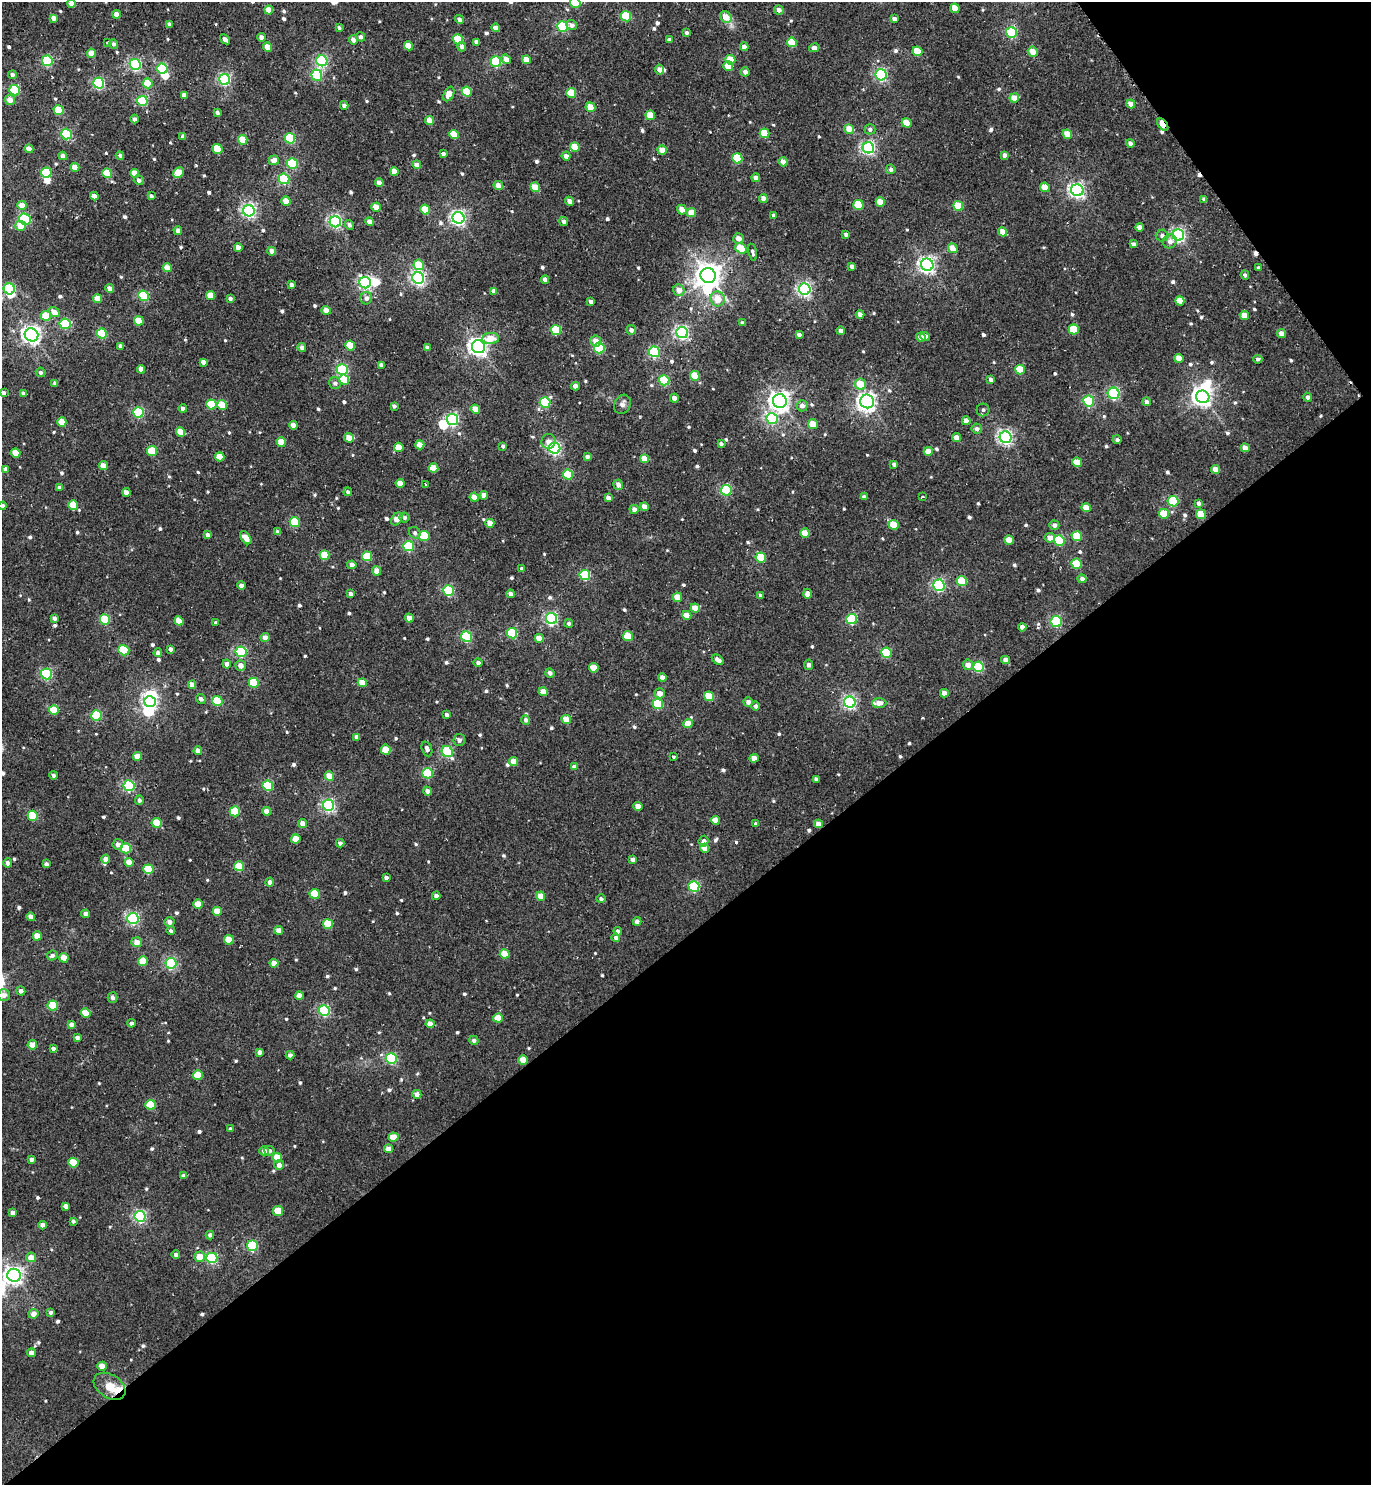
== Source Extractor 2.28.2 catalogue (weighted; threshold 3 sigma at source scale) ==
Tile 12 of 4 x 4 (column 4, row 3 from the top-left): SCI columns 4408-5776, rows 1532-3014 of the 5966 x 5980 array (HDU 1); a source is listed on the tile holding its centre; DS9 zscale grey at full resolution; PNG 1373 x 1487 px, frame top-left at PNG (2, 2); each listed source drawn as its Kron ellipse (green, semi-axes under 4 px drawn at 4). Shown black and unused: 40% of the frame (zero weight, under 2 of 3 exposures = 3% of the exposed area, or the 3 px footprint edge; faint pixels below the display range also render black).
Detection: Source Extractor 2.28.2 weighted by HDU 2 'WHT'; one run over the whole footprint, this tile lists its part. Background 0.0165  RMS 0.011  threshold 0.0485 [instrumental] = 3 sigma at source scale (4.5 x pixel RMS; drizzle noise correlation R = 1.50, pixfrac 1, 0.05/0.05 arcsec/px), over >= 5 px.
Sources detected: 690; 9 inside a brighter object's white glare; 2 cosmic-ray / hot-pixel residue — neither listed nor drawn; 3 inside a brighter listed object's ellipse — not listed separately; of the other 676, all 500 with FLUX_AUTO >= 2.25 (the completeness limit of this list) listed and drawn (176 fainter detections not listed), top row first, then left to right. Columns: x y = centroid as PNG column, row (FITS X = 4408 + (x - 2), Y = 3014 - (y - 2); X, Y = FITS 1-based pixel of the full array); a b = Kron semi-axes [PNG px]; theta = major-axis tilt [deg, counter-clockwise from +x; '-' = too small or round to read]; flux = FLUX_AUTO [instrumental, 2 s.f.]
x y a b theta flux
575 3 5 5 - 42
71 4 4 4 - 9.5
955 8 5 4 - 17
269 10 4 4 - 12
779 10 5 4 - 4.3
116 14 4 4 - 7
626 16 5 5 - 54
726 17 6 5 - 13
54 18 4 4 - 6.7
460 19 4 4 - 4.1
894 19 4 4 - 4.4
169 24 4 4 - 2.8
572 25 5 5 - 4.2
562 26 5 5 - 95
339 27 4 4 - 2.3
495 28 4 4 - 7.3
1011 32 5 5 - 100
686 33 4 4 - 2.5
261 37 4 4 - 5.1
361 37 4 4 - 3.5
225 39 6 3 -40 3.6
458 39 5 5 - 34
353 40 5 4 - 7.3
669 40 4 3 - 3.5
108 42 3 3 - 2.9
476 42 4 4 - 3.9
792 42 5 4 - 27
114 44 5 4 - 2.7
409 46 4 4 - 14
268 47 5 4 - 14
462 47 5 4 - 4.8
744 47 4 4 - 4.2
814 48 5 4 - 3.5
917 51 5 4 - 27
1033 52 5 4 - 12
91 53 5 4 - 14
506 59 5 4 - 6.4
526 60 4 4 - 13
730 60 5 4 - 20
47 61 5 5 - 91
322 61 5 5 - 130
496 61 5 5 - 88
135 64 6 5 - 140
728 66 5 5 - 19
162 69 5 5 - 77
660 70 5 4 - 4.9
745 72 4 4 - 4.7
12 75 4 4 - 3
317 75 5 5 - 76
881 75 5 5 - 150
225 80 5 5 - 140
99 83 5 5 - 120
148 83 5 5 - 28
15 90 5 5 - 75
467 91 5 5 - 43
571 93 5 5 - 31
449 94 8 5 63 10
184 95 4 4 - 5.9
1014 98 5 4 - 12
10 100 5 5 - 8.7
142 101 5 5 - 64
1131 104 4 4 - 8.4
344 105 4 4 - 3.1
590 107 5 4 - 14
59 110 5 5 - 35
217 113 4 3 - 2.6
650 115 5 4 - 19
134 119 4 4 - 2.7
430 121 4 4 - 12
907 123 5 4 - 19
1163 124 7 3 -51 24
849 129 5 4 - 12
870 129 5 5 - 2.8
764 133 5 4 - 26
66 134 5 5 - 92
454 134 5 4 - 19
1067 134 5 4 - 15
183 136 4 4 - 4
290 138 5 5 - 72
243 140 5 4 - 27
1130 143 4 4 - 4.5
575 147 5 4 - 18
868 148 6 5 - 220
29 149 4 4 - 9.4
217 149 5 4 - 32
662 150 5 4 - 11
443 154 4 3 - 2.8
120 155 4 4 - 2.4
1005 155 4 4 - 4.7
63 156 4 4 - 4.6
566 156 4 4 - 4.8
737 158 5 5 - 48
274 160 5 4 - 8.4
783 162 5 4 - 6.3
292 164 5 5 - 68
417 165 4 4 - 7
75 167 4 4 - 13
891 169 5 4 - 2.8
394 171 4 4 - 9.9
46 173 5 5 - 57
107 173 5 4 - 40
135 173 4 4 - 12
178 173 5 5 - 22
756 178 4 4 - 6.1
284 179 5 5 - 74
139 180 5 4 - 3.3
379 183 4 4 - 6.8
498 185 4 4 - 7.1
535 187 5 4 - 20
1045 187 5 4 - 15
1077 190 6 6 - 280
94 196 4 4 - 6.7
151 196 4 3 - 2.8
763 198 4 4 - 5.3
1204 199 4 3 - 3.2
286 201 5 4 - 12
569 201 5 4 - 5.2
880 202 5 4 - 16
22 205 4 4 - 8.8
858 205 5 5 - 33
958 206 5 5 - 30
376 207 4 4 - 11
425 209 5 4 - 34
682 209 5 4 - 8.4
249 211 6 5 - 240
691 213 5 4 - 16
773 215 3 3 - 2.3
458 218 6 6 - 280
25 219 6 5 - 99
564 221 5 4 - 2.8
335 222 6 5 - 190
369 222 4 4 - 6.8
349 225 5 4 - 2.5
20 226 5 5 - 13
1139 227 4 4 - 6.1
178 231 4 4 - 4.1
1003 232 4 4 - 10
846 234 4 3 - 3
1178 235 6 5 - 220
1162 236 6 6 - 3.3
738 238 5 5 - 7.4
1170 241 7 6 - 4.7
1133 244 4 3 - 3.1
238 247 4 4 - 6.6
741 248 6 5 - 29
953 248 5 4 - 12
272 251 4 4 - 6.6
752 252 8 3 -77 2.6
419 265 5 5 - 28
927 265 6 6 - 350
852 266 4 3 - 3.3
167 268 4 4 - 12
1258 268 3 3 - 2.3
1245 275 4 4 - 2.6
708 276 8 7 - 1000
418 278 6 5 - 250
545 280 4 4 - 5.2
365 283 6 5 - 190
291 285 4 4 - 3.6
110 288 4 4 - 6.9
9 289 6 5 - 100
805 289 6 5 - 240
679 290 5 5 - 8.4
494 291 4 4 - 5.9
143 296 5 5 - 67
210 296 4 4 - 14
230 298 4 4 - 3.3
366 298 6 6 - 4.6
98 299 4 4 - 13
718 299 7 7 - 14
1180 301 5 4 - 17
591 302 4 3 - 3.9
326 310 4 4 - 8.9
54 312 6 5 - 10
860 315 4 4 - 6.6
46 316 5 5 - 18
1244 316 4 4 - 15
139 321 5 4 - 20
742 323 4 3 - 3.2
65 324 5 5 - 66
1074 329 5 5 - 33
556 330 5 5 - 48
631 330 5 5 - 3.5
841 331 4 4 - 3.4
682 333 6 5 - 220
102 334 5 5 - 60
1282 334 4 4 - 8.8
31 335 7 6 - 420
799 335 4 3 - 3.2
925 336 5 4 - 5.5
921 337 4 4 - 7.3
491 338 8 5 3 14
596 341 5 5 - 8.9
350 345 5 5 - 27
121 346 4 4 - 4.5
427 347 4 3 - 3.1
478 347 7 6 - 480
302 348 4 4 - 4.4
599 348 5 5 - 73
654 352 5 5 - 99
1179 358 4 4 - 10
1258 359 4 4 - 2.5
203 362 4 4 - 4.8
381 365 4 4 - 3.1
141 369 4 4 - 8.5
1020 369 5 5 - 26
342 370 5 5 - 110
41 372 5 4 - 2.8
695 376 5 4 - 25
991 379 4 4 - 3.3
344 380 5 5 - 27
664 380 5 5 - 71
55 383 4 3 - 2.4
335 383 6 6 - 3.3
860 384 6 5 - 17
575 386 4 4 - 5.4
3 393 4 3 - 3
23 393 4 3 - 3
1114 393 6 5 - 110
1203 397 7 6 - 480
1308 397 4 4 - 3.3
674 398 4 4 - 4.4
780 401 7 7 - 580
867 401 7 6 - 410
1089 401 5 5 - 70
545 402 5 5 - 66
1147 402 4 4 - 3.4
211 404 5 5 - 43
622 404 10 8 63 4.4
222 405 5 5 - 23
394 406 4 3 - 2.6
802 406 5 5 - 4.9
183 409 4 4 - 4.5
475 409 5 4 - 15
983 410 6 6 - 2.4
138 412 5 5 - 88
452 419 6 5 - 170
772 419 6 5 - 95
966 421 4 4 - 6.5
62 422 4 4 - 16
813 424 5 4 - 17
293 425 4 4 - 9
977 429 5 5 - 3.3
180 432 5 4 - 16
1006 437 6 6 - 260
349 438 5 4 - 12
956 438 4 4 - 7.7
1117 440 4 4 - 2.4
549 441 7 7 - 5.8
281 442 5 4 - 20
721 444 4 3 - 2.3
420 445 4 4 - 14
503 446 4 4 - 2.9
399 447 5 4 - 18
555 448 6 5 - 190
1245 448 4 4 - 8.1
152 451 5 5 - 41
928 451 4 4 - 11
16 453 4 4 - 19
220 457 5 4 - 17
587 457 4 4 - 3.5
645 459 4 4 - 14
1077 462 5 4 - 21
894 464 4 3 - 2.9
103 466 4 4 - 11
434 468 5 4 - 19
5 469 4 4 - 3.5
1215 469 4 4 - 9.9
568 475 5 5 - 42
400 483 4 4 - 11
426 485 3 3 - 2.3
618 485 5 4 - 6.2
60 488 4 4 - 3.7
726 490 5 5 - 91
126 492 4 4 - 6.1
348 492 4 4 - 2.5
484 495 4 4 - 7.3
474 497 4 4 - 9
864 497 4 4 - 3.3
923 497 3 3 - 2.3
608 498 4 4 - 5
1173 501 5 5 - 63
1199 503 4 3 - 2.6
73 505 5 4 - 26
2 506 4 4 - 3.6
644 507 4 4 - 7.9
1086 508 4 4 - 13
634 509 5 4 - 5.2
1164 514 5 5 - 25
1201 514 5 4 - 24
404 517 5 5 - 3
397 519 7 5 56 9.4
295 522 5 5 - 50
490 523 4 4 - 8.5
894 525 5 5 - 28
1054 525 5 4 - 4.5
278 532 4 4 - 3.8
415 533 6 5 - 2.5
805 533 4 4 - 16
207 535 4 3 - 3.1
424 536 5 5 - 46
1077 536 5 5 - 39
246 538 7 4 -54 9.8
1050 538 5 5 - 6.7
1009 540 5 4 - 14
1059 540 5 5 - 62
409 546 5 5 - 77
325 555 5 4 - 24
367 556 5 5 - 40
761 557 5 5 - 40
1077 564 5 5 - 43
352 565 4 4 - 5.6
522 569 4 3 - 3.2
377 571 4 4 - 9.9
585 575 5 5 - 82
1082 579 4 4 - 4.1
962 581 5 5 - 44
241 585 4 4 - 5.1
939 585 5 5 - 150
448 590 5 5 - 90
350 594 4 4 - 3.2
511 594 4 4 - 4.8
807 594 5 4 - 6.3
760 595 4 4 - 2.6
678 597 5 4 - 17
695 608 5 4 - 14
687 615 5 4 - 15
54 618 4 4 - 3.2
409 618 4 4 - 11
105 619 5 5 - 59
551 619 5 5 - 180
852 619 5 5 - 73
179 621 4 4 - 15
1056 621 5 5 - 100
215 623 4 4 - 2.3
569 623 4 4 - 2.6
1022 627 4 4 - 6.9
512 633 5 5 - 66
628 636 5 5 - 27
466 637 5 5 - 83
265 638 4 4 - 7.4
539 638 4 4 - 9.9
170 649 4 3 - 3.8
124 650 6 5 - 47
241 652 5 5 - 110
158 653 4 4 - 3.5
886 653 5 5 - 57
718 660 7 4 -33 4.7
1005 660 4 4 - 5.7
478 663 4 4 - 3
227 664 4 4 - 5.8
809 665 5 4 - 3.7
968 665 5 5 - 7.6
240 666 5 5 - 6.4
979 667 5 5 - 71
594 668 5 4 - 21
550 673 5 4 - 3.6
46 674 5 5 - 120
662 678 4 4 - 7
254 683 5 5 - 39
362 683 4 4 - 16
192 685 4 4 - 8.4
543 692 4 4 - 11
660 693 5 5 - 8.4
944 693 4 4 - 7.6
709 696 5 4 - 26
201 699 5 4 - 3.3
217 701 5 5 - 47
150 702 6 5 - 200
748 702 4 4 - 4.8
850 702 6 5 - 200
879 703 7 5 1 6.8
658 704 5 5 - 57
756 706 4 4 - 3.2
54 710 5 4 - 30
96 715 5 5 - 78
446 715 4 3 - 2.8
566 719 5 4 - 15
526 720 4 4 - 4.3
688 723 5 4 - 15
357 737 4 4 - 5
459 740 6 5 - 3.7
427 749 8 5 -69 3.8
386 750 5 5 - 18
198 751 4 4 - 6.8
447 752 6 5 - 75
138 756 4 4 - 12
673 757 3 3 - 6.5
754 758 4 4 - 8.6
514 761 4 4 - 9.8
574 767 4 4 - 4.4
428 773 5 5 - 61
53 775 4 4 - 3
329 776 5 4 - 16
816 779 4 3 - 2.8
129 786 5 5 - 110
268 786 5 5 - 67
427 791 4 4 - 5
139 800 4 4 - 2.8
328 805 5 5 - 180
638 806 4 4 - 8.2
235 811 5 5 - 46
267 811 4 4 - 9.4
33 816 5 5 - 43
715 820 4 4 - 10
156 823 5 5 - 32
302 823 4 4 - 7.5
756 824 4 4 - 2.5
818 824 4 4 - 7.3
296 839 4 4 - 17
704 841 5 5 - 3.7
340 843 4 4 - 3.3
118 844 5 5 - 4.9
126 848 5 5 - 33
705 848 4 4 - 9.9
106 859 4 4 - 6
633 859 4 3 - 3.2
129 862 4 4 - 11
8 863 5 4 - 4
46 864 4 3 - 2.8
239 866 5 5 - 30
148 869 5 5 - 33
386 877 4 4 - 2.5
270 882 4 4 - 4.7
694 886 5 5 - 96
315 894 5 5 - 41
436 896 4 4 - 3.9
541 896 4 4 - 12
601 899 4 4 - 2.5
198 904 5 4 - 19
217 911 4 4 - 17
86 914 4 4 - 6.2
31 917 4 4 - 6.6
133 918 5 5 - 170
169 922 5 5 - 5.4
637 922 4 4 - 5.8
328 924 5 5 - 34
279 930 4 4 - 7.1
171 931 4 4 - 2.9
618 931 4 4 - 3.1
37 936 4 4 - 14
616 938 4 4 - 2.8
229 940 5 4 - 18
137 942 5 5 - 7.8
505 954 5 4 - 19
52 955 5 5 - 2.7
64 958 5 4 - 15
143 961 5 4 - 22
171 963 5 5 - 130
274 963 4 4 - 8.2
21 991 4 4 - 4
4 995 6 6 - 6
299 995 4 4 - 8.3
113 997 5 5 - 3.4
53 1005 5 5 - 40
324 1010 5 5 - 120
86 1013 5 4 - 16
498 1018 5 4 - 15
131 1023 4 4 - 2.7
71 1024 4 4 - 4.5
430 1024 4 4 - 7.7
77 1038 4 4 - 3.1
474 1040 5 4 - 2.6
32 1045 4 4 - 14
53 1048 4 3 - 2.7
260 1052 4 4 - 4.4
290 1055 4 4 - 3.3
391 1058 5 5 - 92
523 1060 5 4 - 15
198 1075 5 5 - 29
417 1094 4 4 - 6.5
150 1105 5 5 - 44
230 1129 3 3 - 2.4
393 1137 5 4 - 18
389 1149 4 4 - 9
264 1151 5 4 - 5.5
269 1151 5 5 - 2.6
277 1158 5 4 - 22
31 1159 4 4 - 4.1
73 1163 5 5 - 31
279 1165 5 5 - 5.2
184 1176 4 4 - 4.2
66 1206 4 4 - 4.8
278 1211 5 5 - 21
13 1212 4 4 - 4.3
140 1216 5 5 - 160
73 1221 4 4 - 2.3
43 1225 4 4 - 6.8
210 1235 4 4 - 3
252 1246 5 5 - 86
176 1255 4 4 - 3.3
31 1257 5 5 - 10
199 1257 5 5 - 13
212 1258 5 5 - 110
14 1275 7 6 - 420
51 1312 4 3 - 2.9
33 1314 5 5 - 6.9
32 1353 4 4 - 8.4
102 1366 4 4 - 9
110 1386 17 11 -34 53
Overlapping masked pixels (flux is a lower limit): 3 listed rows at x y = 1163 124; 818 824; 523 1060
Isophote crosses this tile's border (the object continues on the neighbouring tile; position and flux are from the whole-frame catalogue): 3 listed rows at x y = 575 3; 71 4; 2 506